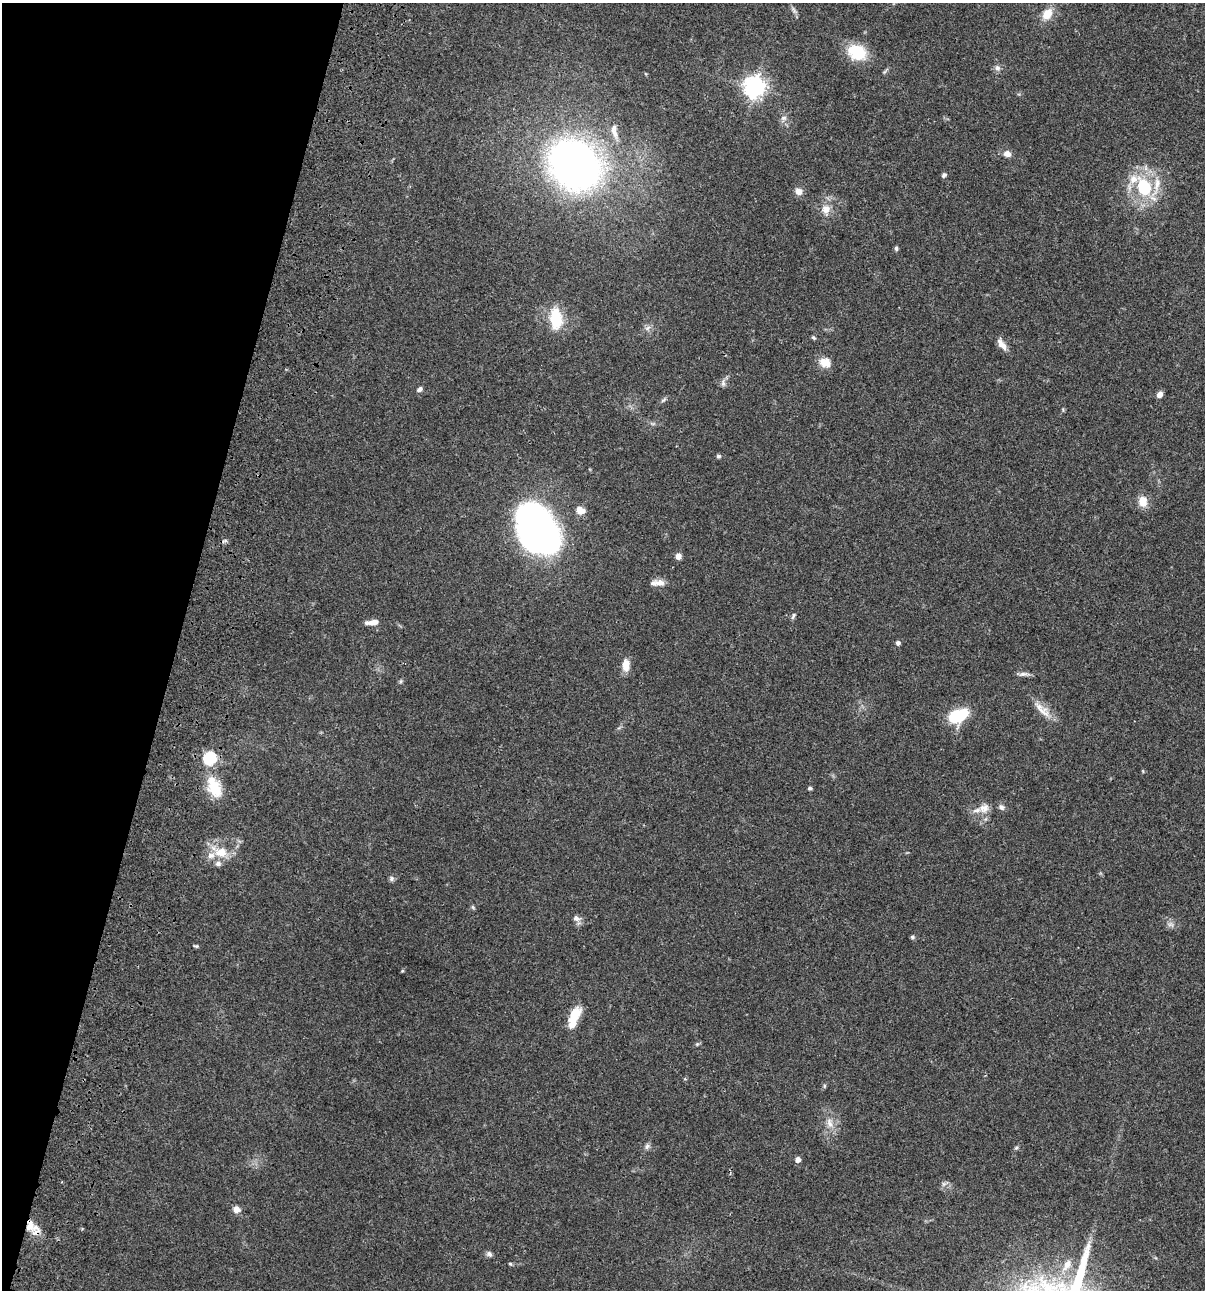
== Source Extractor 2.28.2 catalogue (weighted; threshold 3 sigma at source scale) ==
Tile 9 of 4 x 4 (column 1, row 3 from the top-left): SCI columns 235-1437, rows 1408-2695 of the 5405 x 5389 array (HDU 1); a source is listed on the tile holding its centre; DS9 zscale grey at full resolution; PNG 1207 x 1292 px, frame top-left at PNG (2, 3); no overlay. Shown black and unused: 15% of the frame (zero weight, under 3 of 4 exposures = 9% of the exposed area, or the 3 px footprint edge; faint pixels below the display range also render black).
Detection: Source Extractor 2.28.2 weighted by HDU 2 'WHT'; one run over the whole footprint, this tile lists its part. Background 0.0456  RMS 0.0054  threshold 0.0245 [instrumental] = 3 sigma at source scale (4.5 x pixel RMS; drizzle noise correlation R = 1.50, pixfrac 1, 0.05/0.05 arcsec/px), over >= 5 px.
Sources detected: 68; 1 too faint to see at this stretch — not listed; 7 inside a brighter listed object's ellipse — not listed separately; the other 60 listed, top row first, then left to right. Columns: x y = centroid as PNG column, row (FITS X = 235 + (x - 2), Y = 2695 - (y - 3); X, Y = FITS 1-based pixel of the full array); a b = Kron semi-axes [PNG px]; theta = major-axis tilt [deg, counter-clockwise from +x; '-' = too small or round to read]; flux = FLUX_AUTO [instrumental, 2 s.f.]
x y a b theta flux
794 10 9 4 -71 1.3
1047 14 15 10 52 6.8
857 52 19 14 -24 20
997 68 8 7 - 1.8
754 87 8 7 - 340
784 118 8 6 20 1.5
614 132 18 7 -62 4
1007 154 9 8 - 2.8
574 164 46 36 -41 280
944 175 7 5 31 1
1144 187 23 17 -67 27
798 191 9 8 - 3.1
826 209 13 12 - 5.2
896 248 6 4 -87 1
556 318 23 13 -84 18
648 328 9 5 34 1.7
813 338 6 4 -34 0.73
1002 344 19 7 -55 3.6
825 362 15 11 -18 5.9
723 383 9 6 -83 1.5
419 389 7 5 36 1.5
1159 395 7 5 44 3
663 400 7 4 44 0.97
718 456 6 5 - 0.96
1143 501 13 11 -88 5.8
580 510 11 9 -14 4
538 529 53 35 -59 190
224 541 8 3 32 0.91
678 556 6 6 - 2.9
660 583 13 8 -9 3.3
793 616 9 4 60 1
372 622 16 5 5 4
898 643 5 4 - 1.6
626 665 16 9 87 4.8
1023 674 12 5 12 1.9
1042 709 31 9 -42 6.9
958 716 19 12 25 24
209 758 6 6 - 59
214 787 27 15 -68 16
810 788 4 4 - 1.2
1001 807 8 6 -44 1.8
984 808 15 12 20 5.4
221 852 18 14 -12 10
391 878 7 6 - 1.2
576 918 9 7 -36 2.4
912 937 5 4 - 0.86
196 946 9 2 10 0.63
402 971 5 4 - 0.53
574 1015 18 10 59 11
697 1044 5 5 - 0.66
824 1086 6 4 89 0.66
830 1123 15 7 -73 3.9
647 1146 8 6 57 1.5
1016 1148 6 4 43 0.76
798 1160 5 5 - 2.8
236 1209 9 7 -13 2.8
30 1227 13 12 - 7.8
489 1254 8 6 -35 1.5
510 1264 6 4 -1 0.6
1067 1265 18 8 59 5
Overlapping masked pixels (flux is a lower limit): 1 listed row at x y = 30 1227